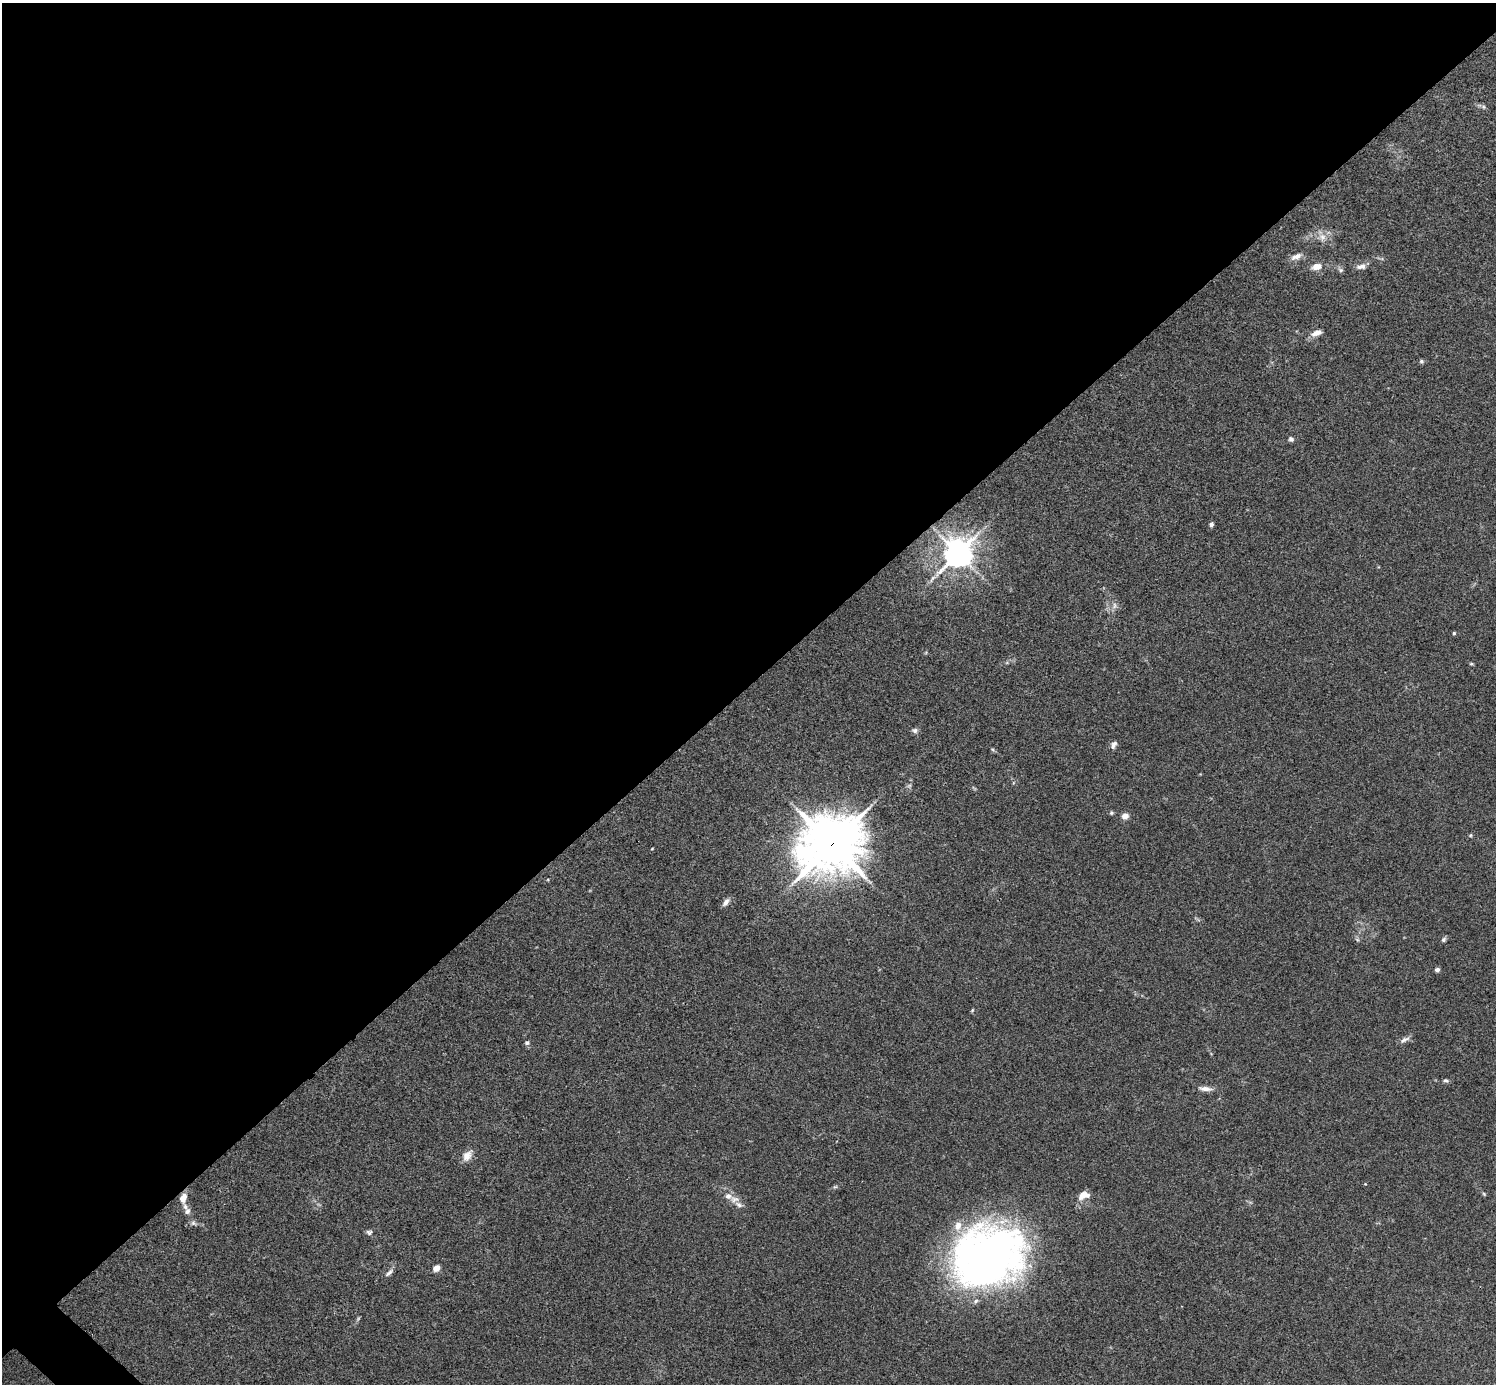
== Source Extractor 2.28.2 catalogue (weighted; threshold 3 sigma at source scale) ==
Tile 2 of 4 x 4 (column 2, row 1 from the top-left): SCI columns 1497-2990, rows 4304-5685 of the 5985 x 5985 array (HDU 1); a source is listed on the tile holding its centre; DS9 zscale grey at full resolution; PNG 1498 x 1386 px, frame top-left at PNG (2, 3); no overlay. Shown black and unused: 50% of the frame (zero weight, under 3 of 4 exposures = <1% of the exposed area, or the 3 px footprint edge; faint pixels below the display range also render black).
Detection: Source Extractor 2.28.2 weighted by HDU 2 'WHT'; one run over the whole footprint, this tile lists its part. Background 0.0348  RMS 0.0047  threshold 0.0211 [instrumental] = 3 sigma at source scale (4.5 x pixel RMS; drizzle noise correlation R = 1.50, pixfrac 1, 0.05/0.05 arcsec/px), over >= 5 px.
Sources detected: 48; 1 inside a brighter object's white glare — not listed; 4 inside a brighter listed object's ellipse — not listed separately; the other 43 listed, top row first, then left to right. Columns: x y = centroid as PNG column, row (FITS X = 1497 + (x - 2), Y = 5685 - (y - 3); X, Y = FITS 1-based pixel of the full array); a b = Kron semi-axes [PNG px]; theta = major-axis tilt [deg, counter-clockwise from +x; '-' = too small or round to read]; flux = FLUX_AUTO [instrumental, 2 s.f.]
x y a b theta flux
1483 107 7 5 -22 0.93
1322 237 12 10 -67 3.8
1296 257 15 7 21 3
1317 266 11 7 10 4.2
1361 266 13 7 10 2.5
1341 270 8 6 -16 1.1
1317 333 15 7 21 3.2
1421 361 6 5 - 0.9
1291 439 7 6 - 1.1
1211 524 5 5 - 1.3
958 553 9 8 - 750
1114 606 10 7 78 1.9
1454 633 4 4 - 0.54
1471 664 6 4 0 0.49
915 730 8 6 -11 1.3
1113 745 11 6 61 1.8
993 750 6 4 -20 0.6
909 786 6 5 - 0.87
1111 813 6 5 - 0.74
1125 816 6 5 - 4.2
1470 835 6 4 31 0.56
832 844 22 19 29 1900
726 902 12 6 52 2.1
1357 939 6 4 -20 0.69
1443 940 7 5 47 0.99
1437 970 4 4 - 2
972 1010 6 3 54 0.47
1405 1040 15 6 29 1.9
527 1043 6 5 - 1.1
1446 1080 7 5 -19 0.86
1205 1089 19 6 -6 2.9
467 1155 16 10 54 3.9
1365 1184 3 3 - 0.32
1484 1194 6 4 -46 0.56
1083 1195 15 9 20 4.5
183 1198 11 7 74 4
734 1199 13 9 6 3.1
187 1211 9 7 67 1.7
193 1223 8 7 - 1.2
369 1232 8 7 - 1.2
990 1256 76 58 38 250
436 1268 5 4 - 7.6
389 1273 13 5 40 1.6
Overlapping masked pixels (flux is a lower limit): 1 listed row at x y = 832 844